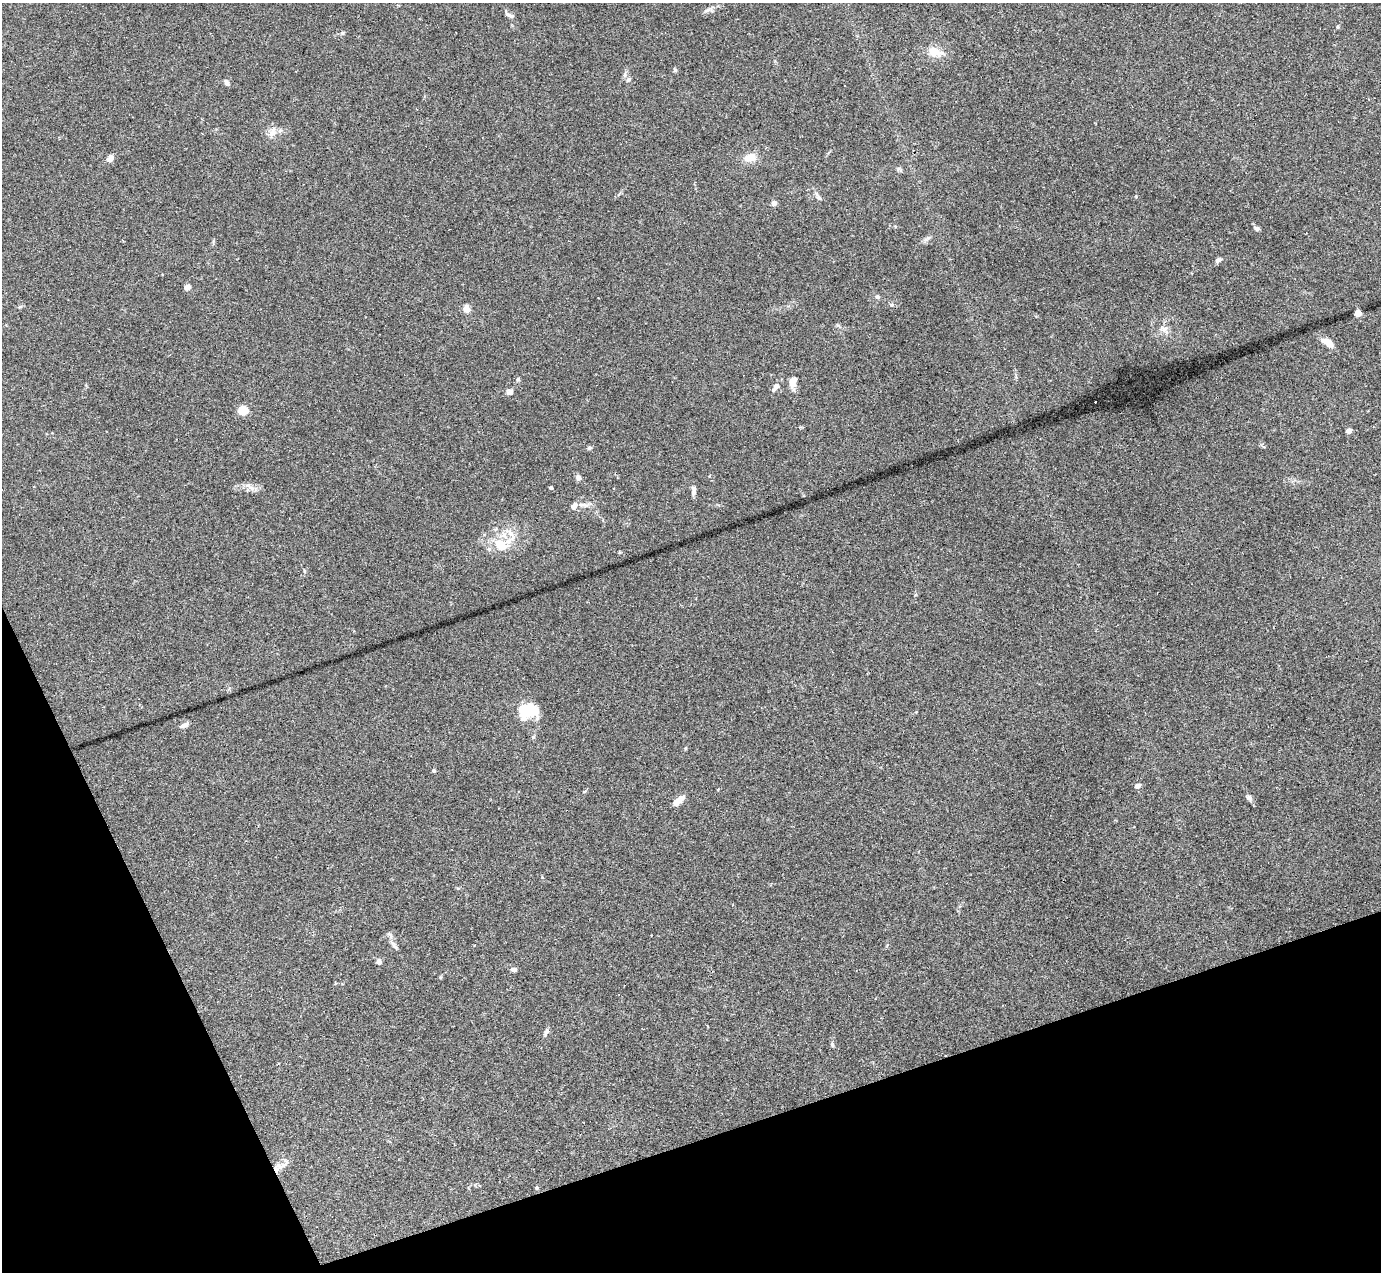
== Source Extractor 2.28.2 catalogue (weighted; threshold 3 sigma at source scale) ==
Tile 14 of 4 x 4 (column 2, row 4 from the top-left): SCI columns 1380-2758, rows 277-1546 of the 5517 x 5501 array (HDU 1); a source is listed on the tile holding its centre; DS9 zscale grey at full resolution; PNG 1383 x 1274 px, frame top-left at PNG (2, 3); no overlay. Shown black and unused: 17% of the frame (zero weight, under 2 of 3 exposures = <1% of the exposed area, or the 3 px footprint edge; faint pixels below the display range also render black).
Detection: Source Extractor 2.28.2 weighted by HDU 2 'WHT'; one run over the whole footprint, this tile lists its part. Background 0.109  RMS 0.0077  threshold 0.0347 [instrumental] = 3 sigma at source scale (4.5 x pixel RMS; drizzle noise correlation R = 1.50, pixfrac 1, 0.05/0.05 arcsec/px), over >= 5 px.
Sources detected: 55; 3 cosmic-ray / hot-pixel residue — not listed; the other 52 listed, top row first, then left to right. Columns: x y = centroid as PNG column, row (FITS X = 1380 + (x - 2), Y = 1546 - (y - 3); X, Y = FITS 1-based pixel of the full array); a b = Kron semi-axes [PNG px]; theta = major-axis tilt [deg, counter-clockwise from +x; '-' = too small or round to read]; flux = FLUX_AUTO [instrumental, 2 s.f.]
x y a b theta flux
707 10 13 3 28 2
512 16 7 6 - 1.7
1338 27 5 3 - 0.82
342 33 5 4 - 1.1
935 52 23 12 -13 9.7
675 70 5 5 - 1.1
629 79 6 5 - 1.4
226 82 7 5 -60 2
273 131 17 8 70 4.5
110 158 9 7 65 3.3
750 158 14 9 7 8.1
818 197 11 6 -57 2.4
774 203 6 6 - 2.6
1257 228 7 5 -16 1.6
1218 260 7 5 29 2.1
187 287 5 5 - 4.9
877 297 6 5 - 1.2
20 307 6 4 2 1.1
466 309 5 4 - 17
1358 313 4 4 - 19
1165 329 12 8 -50 4.3
1327 342 13 6 -31 8.1
518 379 5 5 - 1.1
793 381 13 8 71 5.8
775 387 15 6 51 3.1
510 392 8 7 - 2.6
243 411 5 5 - 39
1349 431 7 5 16 2.4
589 448 5 5 - 1.3
578 477 7 6 - 2.4
250 487 18 4 -35 3.3
551 488 3 3 - 1.7
693 491 14 6 89 2.9
574 506 11 7 48 3.7
501 545 20 14 -23 18
304 571 6 3 -90 0.86
528 711 18 13 -5 29
184 725 11 5 22 2.9
434 771 4 4 - 1.4
1137 786 7 6 - 2.6
718 789 3 3 - 0.56
584 792 5 3 - 0.7
1249 797 8 6 -40 2.1
678 800 15 6 38 6.5
390 935 12 4 -47 1.9
394 946 10 5 -49 2.2
379 961 6 5 - 2.5
514 970 7 5 -15 2.5
546 1032 11 5 66 2.1
832 1045 7 4 -72 1.1
278 1168 16 9 35 7.1
537 1188 5 3 - 0.87
Overlapping masked pixels (flux is a lower limit): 1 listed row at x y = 278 1168
Unlisted compact peaks at least as high as the median listed source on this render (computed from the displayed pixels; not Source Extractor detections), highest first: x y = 1136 196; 928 238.